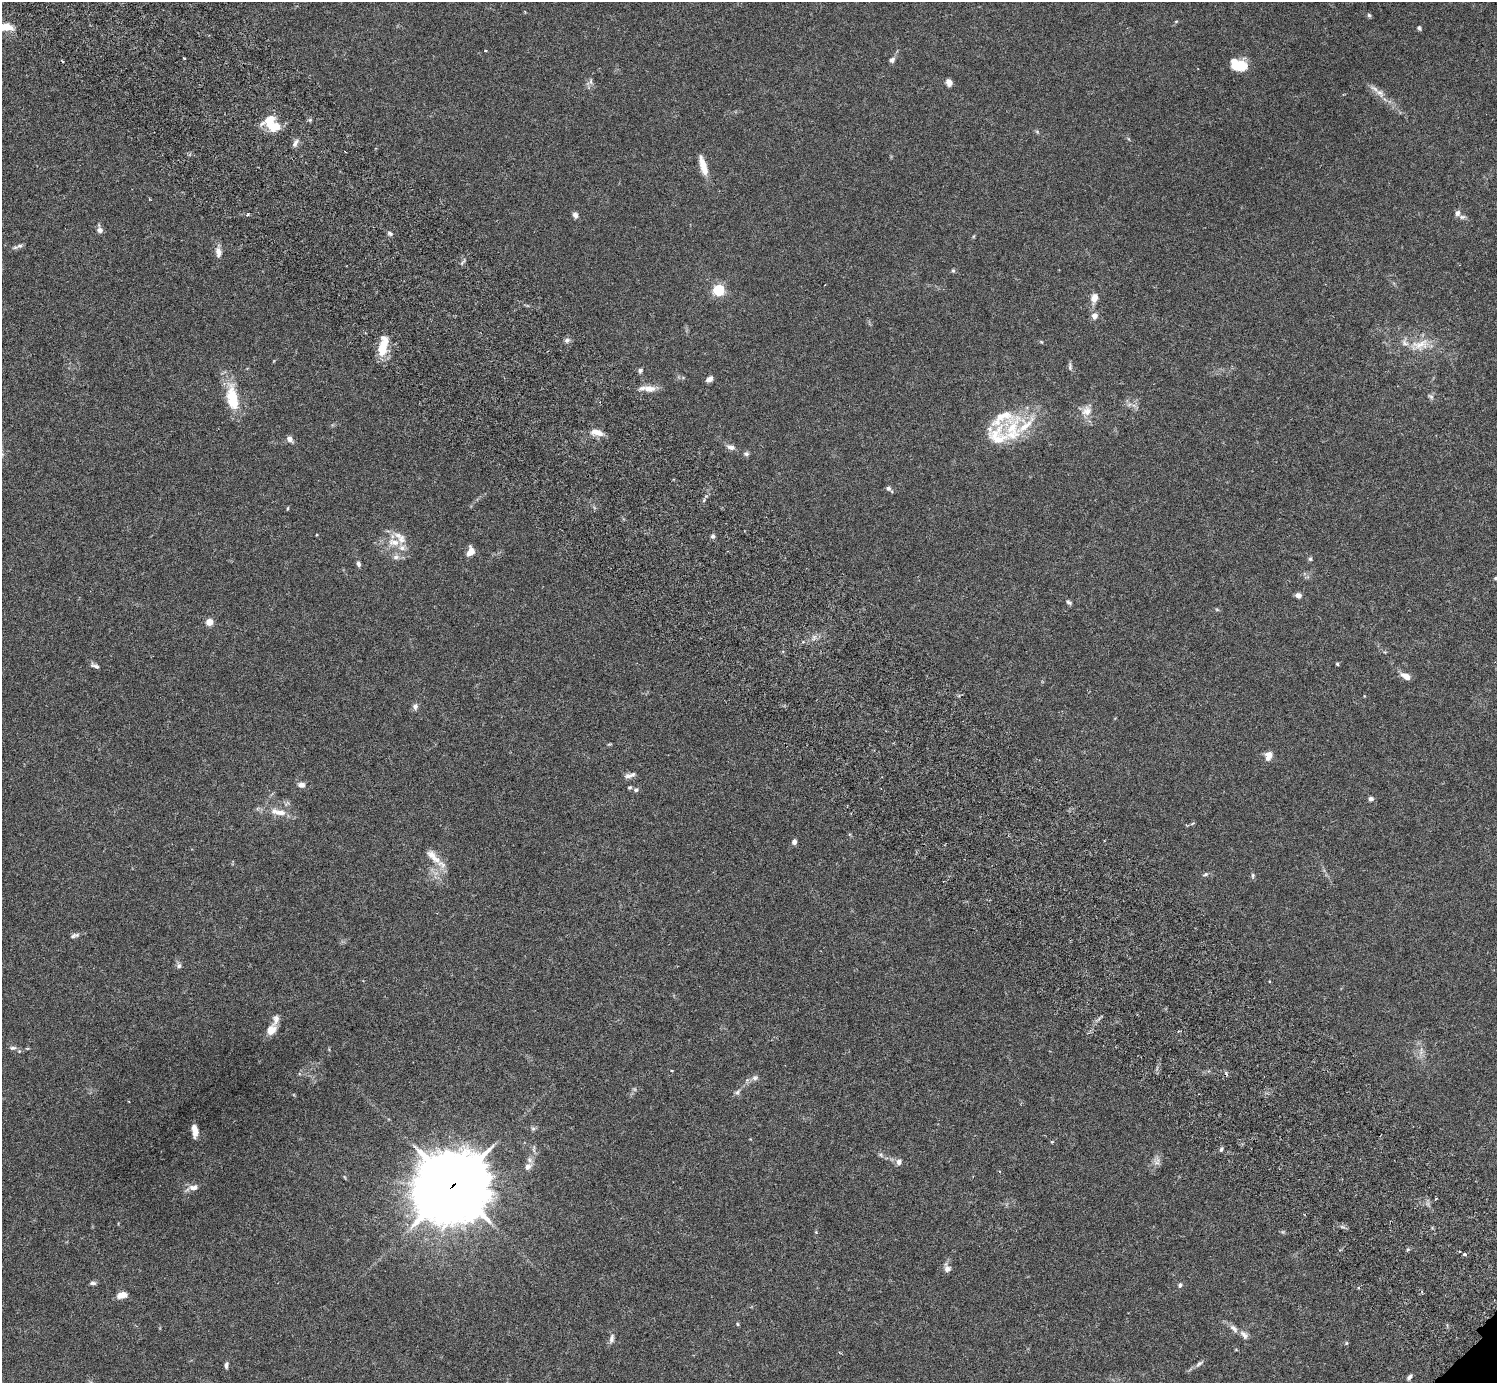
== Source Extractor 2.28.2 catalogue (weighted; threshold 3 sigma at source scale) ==
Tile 11 of 4 x 4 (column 3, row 3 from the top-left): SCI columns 3037-4531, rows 1587-2967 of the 6074 x 6074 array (HDU 1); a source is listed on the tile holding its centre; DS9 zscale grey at full resolution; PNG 1499 x 1385 px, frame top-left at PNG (2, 2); no overlay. Shown black and unused: <1% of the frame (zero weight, under 3 of 6 exposures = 3% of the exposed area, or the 3 px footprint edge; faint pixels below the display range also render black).
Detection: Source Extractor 2.28.2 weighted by HDU 2 'WHT'; one run over the whole footprint, this tile lists its part. Background 0.0222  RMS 0.0021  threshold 0.00877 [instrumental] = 3 sigma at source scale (4.09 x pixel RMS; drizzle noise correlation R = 1.36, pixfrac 0.8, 0.05/0.05 arcsec/px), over >= 5 px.
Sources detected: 116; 1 inside a brighter object's white glare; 1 cosmic-ray / hot-pixel residue — not listed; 15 inside a brighter listed object's ellipse — not listed separately; the other 99 listed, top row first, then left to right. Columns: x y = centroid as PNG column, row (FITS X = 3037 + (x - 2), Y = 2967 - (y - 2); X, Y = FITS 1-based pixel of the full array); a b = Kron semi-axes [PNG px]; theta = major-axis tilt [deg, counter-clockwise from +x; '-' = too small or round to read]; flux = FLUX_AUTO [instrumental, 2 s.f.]
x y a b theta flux
1369 15 6 5 - 0.29
1176 21 5 3 - 0.17
6 27 14 7 1 3.6
1419 28 5 4 - 0.32
184 58 3 2 - 0.32
892 60 7 6 - 0.58
62 61 3 2 - 0.24
1236 65 15 13 -35 3.8
591 81 8 4 -82 0.47
949 82 8 6 -69 0.96
1380 93 16 8 -40 1.6
274 127 14 10 11 3.5
295 143 11 6 58 0.74
345 152 3 2 - 0.15
703 166 25 7 -74 2.7
1458 213 8 6 73 0.66
248 215 4 3 - 0.24
575 215 7 6 - 0.74
100 229 11 6 -76 0.8
390 233 7 5 -39 0.44
20 246 8 6 3 0.54
218 252 14 8 -85 1.3
953 271 6 5 - 0.27
719 290 5 5 - 23
1094 298 8 6 71 2
1094 316 7 7 - 0.95
567 340 7 7 - 0.58
1420 345 27 13 9 3.9
383 347 22 8 78 5.4
1070 366 11 5 -88 0.48
640 370 6 5 - 0.46
709 379 7 5 33 0.92
649 389 17 9 -3 1.8
1431 396 9 5 -41 0.45
232 398 34 14 -80 6.7
1087 411 14 13 - 2
1012 430 48 20 82 8.5
597 432 15 7 -16 1.9
290 439 8 6 -50 0.98
730 447 12 7 -20 0.94
746 454 7 5 8 0.46
889 489 9 4 -43 0.51
287 508 5 3 - 0.19
316 535 4 3 - 0.15
713 536 6 5 - 0.45
394 542 17 9 -8 2.4
470 551 10 7 71 1.9
396 557 8 6 11 0.77
1310 559 6 5 - 0.33
358 564 7 5 -70 0.53
1496 578 6 4 5 0.46
1298 595 6 5 - 1.1
1069 602 8 5 -43 0.43
1217 610 6 4 -19 0.23
209 622 7 7 - 1.5
1337 664 5 4 - 0.22
95 666 12 5 -22 0.6
1406 676 11 6 -30 1.7
415 706 8 6 79 0.69
1269 755 9 7 73 1.6
628 776 13 7 -6 0.76
301 785 9 7 -3 1
630 787 5 4 - 0.27
636 790 6 6 - 0.48
1371 799 6 5 - 0.53
280 812 15 8 -6 1.9
1192 823 5 4 - 0.29
794 842 6 5 - 0.74
433 856 26 10 -47 2.8
1205 874 8 5 21 0.37
1253 875 7 5 85 0.34
73 936 11 6 38 0.52
179 966 6 6 - 0.55
271 1030 13 10 50 1.8
13 1048 9 5 0 0.58
672 1071 3 2 - 0.17
755 1078 9 7 10 0.67
737 1092 9 5 43 0.54
533 1128 7 4 0 0.38
195 1131 12 5 -83 2
1221 1149 6 4 69 0.35
881 1155 8 4 -54 0.38
899 1162 7 6 - 0.88
1157 1162 11 7 55 0.98
528 1167 10 9 - 1.1
453 1185 25 23 31 1500
194 1187 14 8 7 1.2
1464 1254 4 3 - 0.49
947 1268 10 7 -65 1
93 1283 8 5 2 0.5
1180 1285 6 5 - 0.45
122 1295 11 6 14 1.8
737 1324 6 4 -89 0.22
1234 1328 14 7 -42 1.1
612 1338 14 6 79 0.77
1346 1343 5 5 - 0.24
1199 1364 13 5 38 0.69
226 1365 8 4 83 0.55
1409 1377 8 5 48 0.49
Overlapping masked pixels (flux is a lower limit): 1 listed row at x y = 453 1185
Isophote crosses this tile's border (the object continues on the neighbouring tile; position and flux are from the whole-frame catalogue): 2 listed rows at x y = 6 27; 1496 578